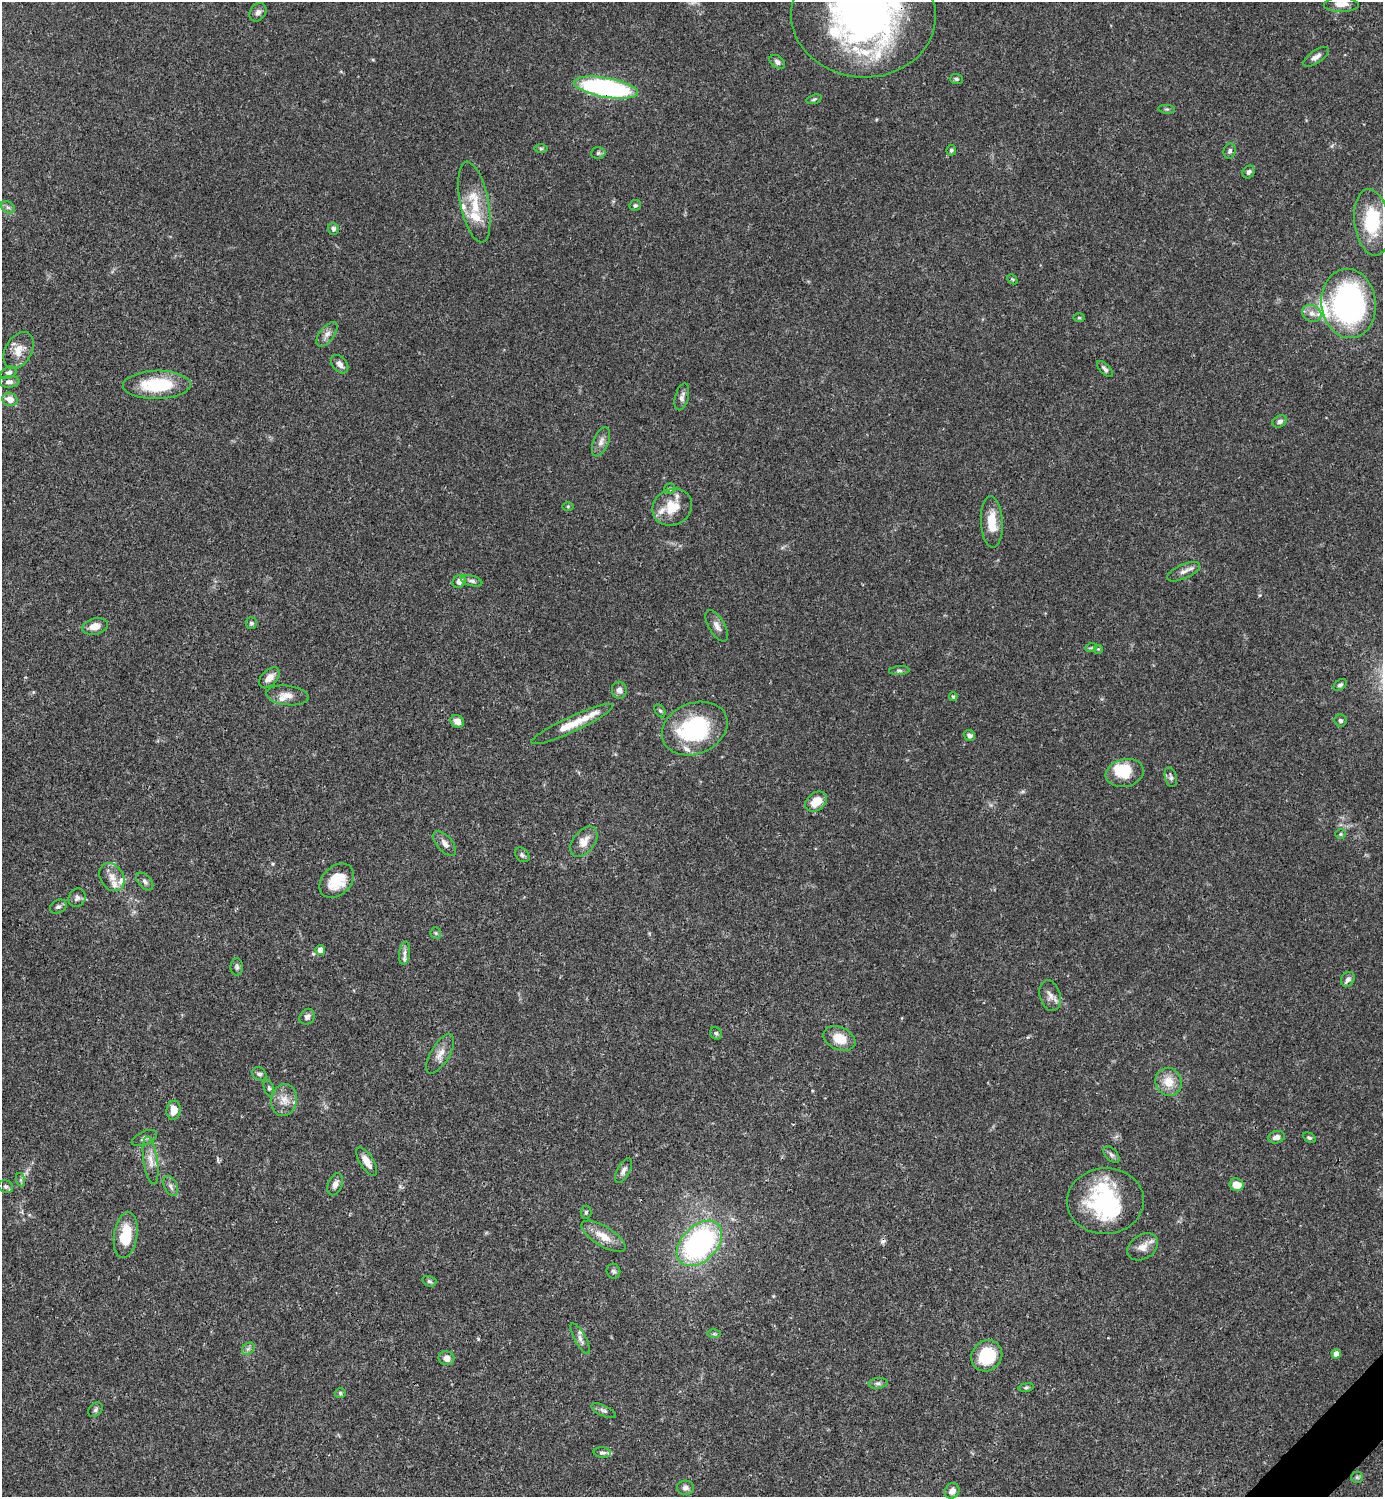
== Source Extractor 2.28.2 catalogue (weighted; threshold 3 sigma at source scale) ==
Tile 6 of 4 x 4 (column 2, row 2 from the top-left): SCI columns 1681-3061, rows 2990-4484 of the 5980 x 5981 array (HDU 1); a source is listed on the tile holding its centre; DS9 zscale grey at full resolution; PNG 1385 x 1499 px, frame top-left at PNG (2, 2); each listed source drawn as its Kron ellipse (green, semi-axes under 4 px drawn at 4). Shown black and unused: <1% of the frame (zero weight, under 3 of 4 exposures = <1% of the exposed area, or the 3 px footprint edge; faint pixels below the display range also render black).
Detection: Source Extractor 2.28.2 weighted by HDU 2 'WHT'; one run over the whole footprint, this tile lists its part. Background 0.0387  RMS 0.0026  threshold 0.0117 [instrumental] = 3 sigma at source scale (4.5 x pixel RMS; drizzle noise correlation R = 1.50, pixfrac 1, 0.05/0.05 arcsec/px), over >= 5 px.
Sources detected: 138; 3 inside a brighter object's white glare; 1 cosmic-ray / hot-pixel residue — neither listed nor drawn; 14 inside a brighter listed object's ellipse — not listed separately; the other 120 listed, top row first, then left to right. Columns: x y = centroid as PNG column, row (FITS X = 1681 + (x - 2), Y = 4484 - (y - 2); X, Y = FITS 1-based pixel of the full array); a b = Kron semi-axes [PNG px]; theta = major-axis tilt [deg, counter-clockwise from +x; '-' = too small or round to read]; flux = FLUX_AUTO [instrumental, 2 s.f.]
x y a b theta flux
1341 4 18 7 0 2.1
258 12 10 7 54 1
863 16 72 61 -3 120
1316 57 15 6 34 1.4
777 62 8 6 -35 0.91
956 79 7 5 -3 0.52
606 88 32 10 -10 54
814 99 8 4 15 0.47
1167 109 8 3 -5 0.37
541 149 6 4 -1 0.38
951 150 5 4 - 0.48
1230 151 7 6 - 0.64
598 153 7 6 - 0.59
1249 172 7 5 48 0.73
474 202 41 14 -79 7.7
635 205 6 5 - 0.48
8 207 7 5 -30 0.62
1372 222 33 17 -82 14
333 229 6 5 - 0.83
1012 279 6 4 -43 0.34
1349 304 35 27 -83 66
1312 313 10 8 -27 1.7
1079 318 6 4 -1 0.29
327 334 14 7 52 1.5
19 350 20 13 60 3.7
340 364 10 7 -48 1.4
1105 369 10 4 -45 0.78
9 373 8 5 24 0.86
9 382 10 6 3 1.1
157 385 34 14 1 13
682 397 14 6 75 1.1
10 399 8 6 -20 2.4
1280 421 8 5 28 0.86
601 442 15 7 68 1.5
670 489 6 5 - 0.46
568 506 6 4 0 0.28
672 507 20 18 30 5.8
992 522 26 11 -87 5.7
1183 572 18 7 24 1.6
459 581 7 6 - 1.3
472 581 11 5 -12 0.79
251 623 6 5 - 0.62
95 626 13 8 13 2.5
717 626 17 8 -60 1.7
1091 648 6 3 20 0.32
1098 649 5 5 - 0.33
899 671 10 4 4 0.62
269 678 12 7 44 2.1
1340 685 7 5 37 0.61
619 690 8 7 - 1.2
287 695 21 9 -7 2.8
953 697 4 4 - 0.4
660 711 7 5 -61 0.48
1340 720 6 6 - 0.66
457 721 7 6 - 2
572 724 45 8 25 5.7
695 728 34 25 23 26
969 735 6 5 - 0.89
1125 773 19 14 11 5.2
1171 777 10 6 -75 0.78
816 801 12 8 37 4
1341 834 5 4 - 0.38
584 842 17 10 53 3.1
445 844 15 7 -48 1.5
522 855 8 6 -46 0.64
112 877 15 11 -58 2.4
145 881 10 6 -48 0.83
337 881 19 14 45 7.3
77 898 9 8 - 1
58 907 9 6 28 0.76
436 933 6 5 - 0.42
320 950 5 5 - 2.2
405 953 12 5 83 1.1
237 967 8 6 -88 0.67
1348 979 8 6 54 1.1
1050 995 16 10 -75 1.8
307 1017 8 7 - 0.97
716 1033 6 5 - 0.53
839 1038 17 11 -23 4.8
440 1054 22 9 59 2.5
259 1074 7 6 - 0.7
1169 1082 14 13 - 4.2
269 1088 9 5 -71 0.56
284 1100 16 13 82 3.2
174 1110 9 7 80 2.9
1276 1137 8 6 13 1.3
144 1138 13 6 22 1
1309 1138 7 4 -30 0.49
1111 1155 10 6 -45 0.78
151 1160 24 7 -81 2.5
367 1161 16 6 -58 2.4
623 1170 13 6 61 1.2
21 1180 7 4 -71 0.48
335 1184 11 7 69 1.4
1237 1185 7 6 - 3.1
171 1186 11 6 -64 1
6 1187 7 6 - 0.65
1105 1201 38 33 4 26
586 1212 6 5 - 0.43
126 1235 23 11 81 8.3
603 1236 25 10 -31 4.1
699 1243 27 17 45 53
1143 1247 17 12 33 2.6
613 1271 7 6 - 0.65
429 1281 7 5 -17 0.53
714 1334 6 4 1 0.42
580 1339 17 5 -61 1.3
248 1349 7 5 43 0.7
1336 1354 4 4 - 2.1
987 1356 16 15 - 11
446 1358 8 7 - 1.8
878 1383 9 5 5 0.68
1026 1387 8 4 8 0.45
340 1393 5 4 - 0.42
95 1410 8 6 47 0.6
604 1411 13 5 -24 0.81
602 1453 8 5 -5 0.64
1357 1477 6 5 - 0.45
685 1488 8 7 - 0.98
952 1491 8 7 - 1.4
Overlapping masked pixels (flux is a lower limit): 2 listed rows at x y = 863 16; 606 88
Isophote crosses this tile's border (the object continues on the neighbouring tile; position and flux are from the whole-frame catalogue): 1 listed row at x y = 863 16